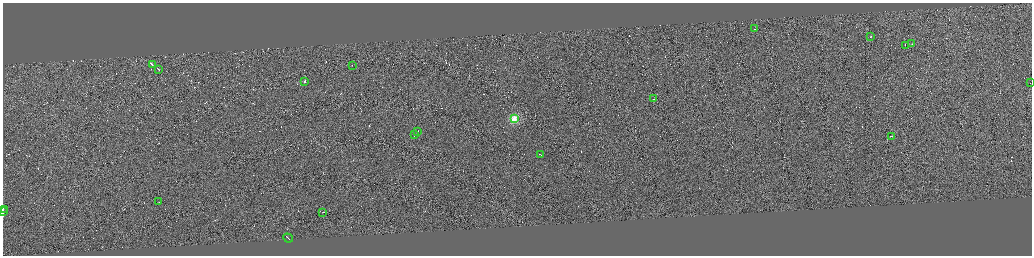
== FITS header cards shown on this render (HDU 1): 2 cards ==
NAXIS1  =                 4117
NAXIS2  =                 1014

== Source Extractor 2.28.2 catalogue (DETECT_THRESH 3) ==
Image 4117 x 1014 px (HDU 1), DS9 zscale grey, zoomed out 1/4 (1 PNG px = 4 x 4 image px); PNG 1034 x 258 px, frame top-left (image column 3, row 1012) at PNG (3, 3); each listed source drawn as its Kron ellipse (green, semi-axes under 4 px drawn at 4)
Background 0.036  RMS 2.9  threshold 8.76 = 3 sigma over >= 5 px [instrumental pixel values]
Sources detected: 425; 405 cannot appear on this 1/4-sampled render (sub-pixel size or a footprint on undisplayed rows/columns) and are neither listed nor drawn; the other 20 listed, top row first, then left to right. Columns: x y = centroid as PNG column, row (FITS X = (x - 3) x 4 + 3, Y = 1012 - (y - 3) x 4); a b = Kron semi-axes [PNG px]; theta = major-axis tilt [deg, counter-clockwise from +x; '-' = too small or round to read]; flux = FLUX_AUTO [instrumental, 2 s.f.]
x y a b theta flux
755 29 2 1 - 9100
870 37 2 1 - 6700
912 44 2 1 - 13000
905 45 2 1 - 31000
152 65 3 1 - 25000
352 66 2 1 - 9500
158 69 3 1 - 20000
304 82 2 1 - 900000
1030 82 2 1 - 6500
654 99 2 1 - 8900
514 119 2 2 - 110000
418 131 2 1 - 14000
415 135 3 1 - 16000
891 136 2 1 - 8300
540 155 3 1 - 19000
159 202 2 1 - 7500
3 210 2 1 - 82000
3 211 3 1 - 68000
323 212 2 1 - 6500
288 238 5 1 - 17000
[405 sub-pixel or undisplayed-footprint detections neither listed nor drawn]